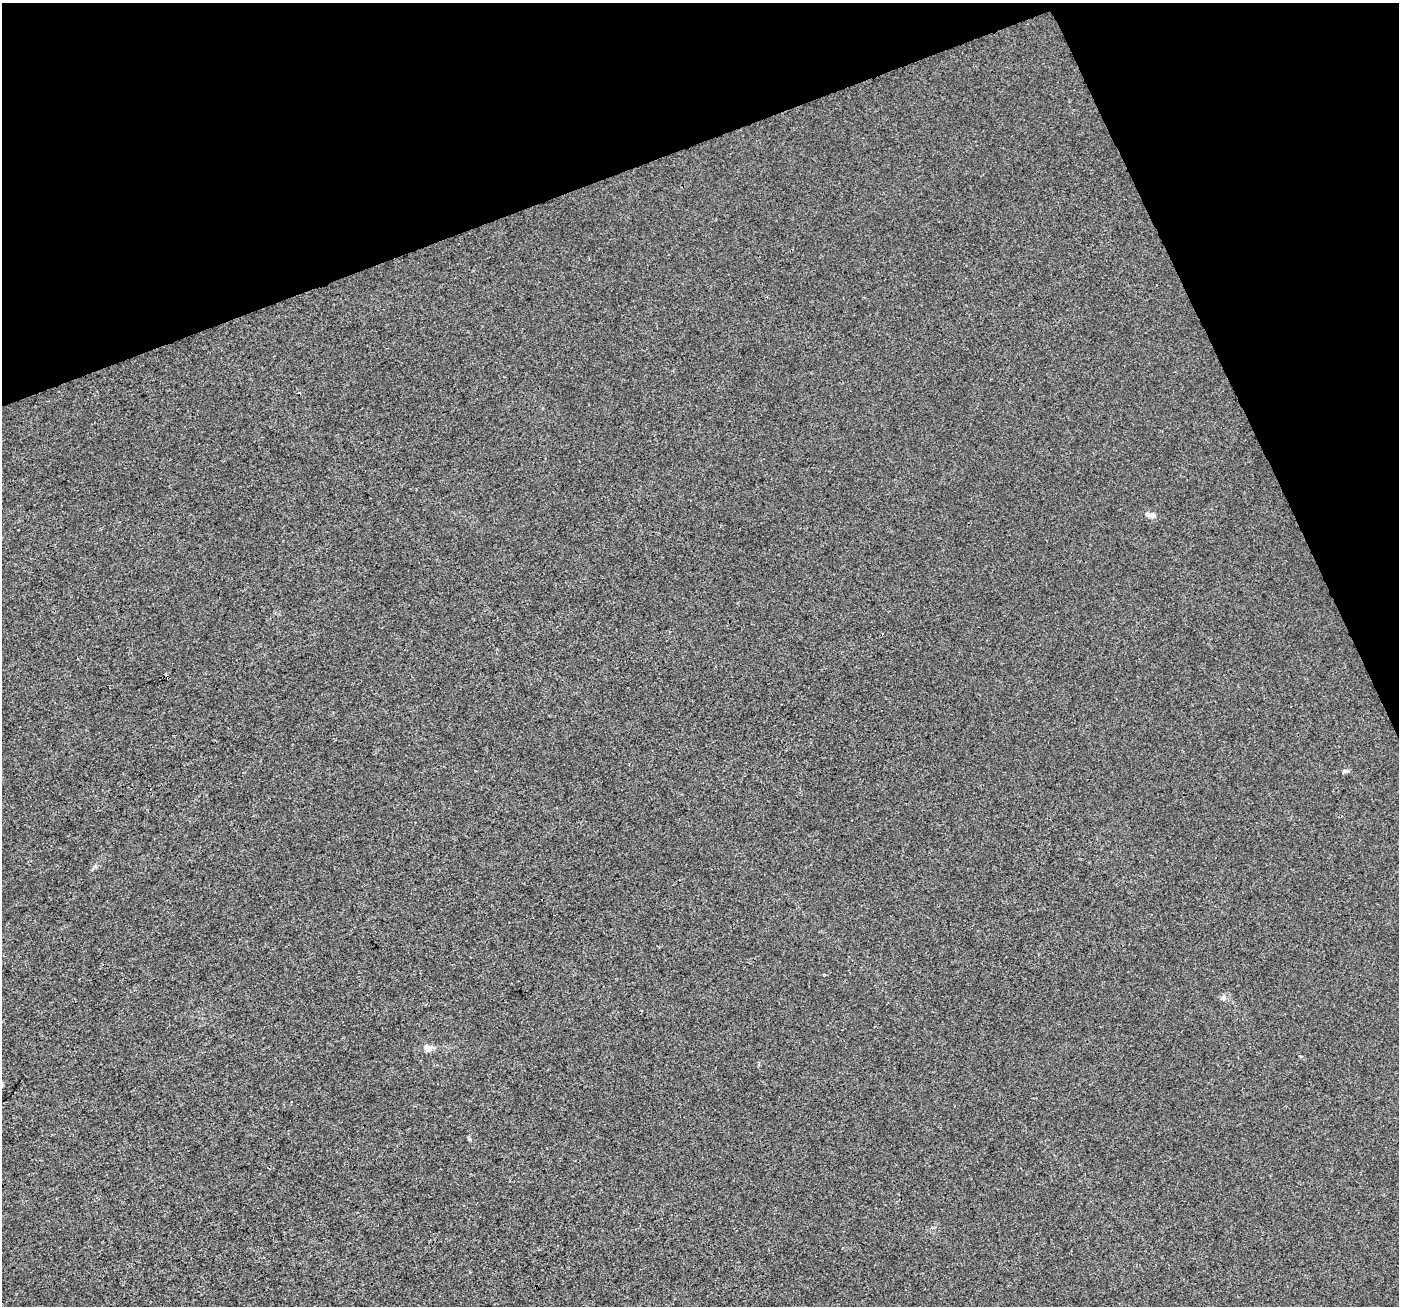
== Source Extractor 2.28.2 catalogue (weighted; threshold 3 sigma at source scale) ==
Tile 3 of 4 x 4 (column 3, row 1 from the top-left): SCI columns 2795-4191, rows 3997-5300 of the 5596 x 5449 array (HDU 1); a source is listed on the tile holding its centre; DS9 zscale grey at full resolution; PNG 1401 x 1308 px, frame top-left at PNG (2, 3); no overlay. Shown black and unused: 19% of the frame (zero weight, under 3 of 4 exposures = <1% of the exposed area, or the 3 px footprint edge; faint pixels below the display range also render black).
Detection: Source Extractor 2.28.2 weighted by HDU 2 'WHT'; one run over the whole footprint, this tile lists its part. Background 0.00326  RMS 0.0033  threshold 0.0148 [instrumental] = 3 sigma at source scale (4.5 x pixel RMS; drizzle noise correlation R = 1.50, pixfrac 1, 0.0396/0.0396 arcsec/px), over >= 5 px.
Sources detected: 6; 1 cosmic-ray / hot-pixel residue — not listed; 1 inside a brighter listed object's ellipse — not listed separately; the other 4 listed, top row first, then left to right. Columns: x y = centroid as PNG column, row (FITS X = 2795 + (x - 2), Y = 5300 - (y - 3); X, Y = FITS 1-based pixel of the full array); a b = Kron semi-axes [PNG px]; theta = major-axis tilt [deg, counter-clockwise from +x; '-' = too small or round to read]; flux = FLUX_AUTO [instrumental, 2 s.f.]
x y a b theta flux
1153 515 10 7 -3 1.1
1345 771 8 5 -5 0.69
1224 998 7 7 - 0.91
428 1048 12 9 -40 1.7